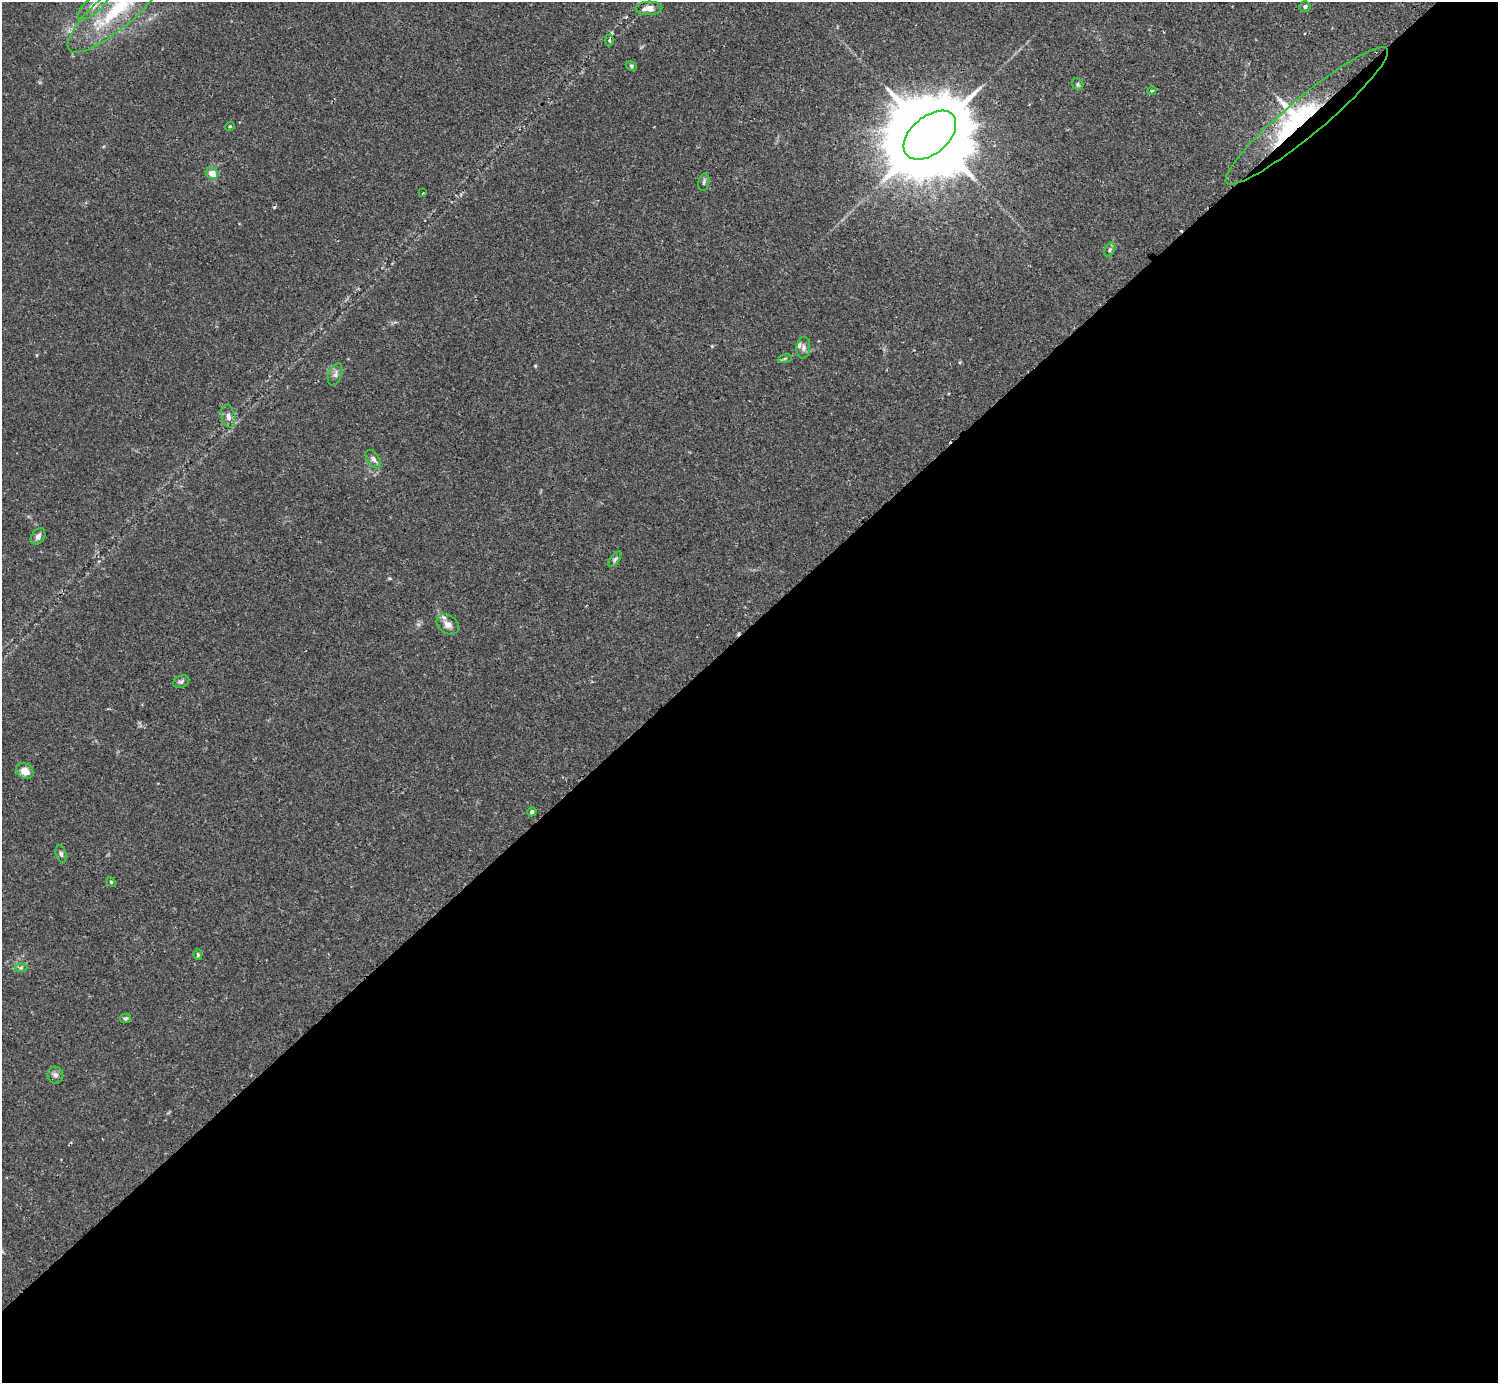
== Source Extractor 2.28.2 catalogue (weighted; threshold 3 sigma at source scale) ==
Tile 15 of 4 x 4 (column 3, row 4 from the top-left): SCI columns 3037-4532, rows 202-1582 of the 6071 x 6068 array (HDU 1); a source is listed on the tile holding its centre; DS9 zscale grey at full resolution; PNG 1500 x 1385 px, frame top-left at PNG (2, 2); each listed source drawn as its Kron ellipse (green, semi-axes under 4 px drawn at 4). Shown black and unused: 55% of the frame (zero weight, under 2 of 3 exposures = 3% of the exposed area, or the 3 px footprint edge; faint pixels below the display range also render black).
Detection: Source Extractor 2.28.2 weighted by HDU 2 'WHT'; one run over the whole footprint, this tile lists its part. Background 0.0574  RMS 0.0053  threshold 0.0239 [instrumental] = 3 sigma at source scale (4.5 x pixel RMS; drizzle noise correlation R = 1.50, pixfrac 1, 0.05/0.05 arcsec/px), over >= 5 px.
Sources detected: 37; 1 inside a brighter object's white glare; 3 cosmic-ray / hot-pixel residue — neither listed nor drawn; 1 inside a brighter listed object's ellipse — not listed separately; the other 32 listed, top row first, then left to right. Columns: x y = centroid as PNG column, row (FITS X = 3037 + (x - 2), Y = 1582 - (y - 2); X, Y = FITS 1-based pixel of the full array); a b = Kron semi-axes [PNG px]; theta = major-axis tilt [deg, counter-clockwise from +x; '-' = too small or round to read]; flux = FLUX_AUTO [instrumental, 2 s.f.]
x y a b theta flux
94 5 20 8 41 5.3
1305 6 5 5 - 1
649 8 13 7 3 4.2
116 10 62 18 40 38
609 40 6 4 -90 0.9
631 66 6 4 -25 0.74
1078 84 6 5 - 1
1152 91 4 3 - 0.94
1307 116 105 18 40 53
230 126 5 3 - 0.43
930 135 30 18 40 10000
212 173 6 5 - 6.1
704 182 9 5 80 1.2
423 193 2 2 - 0.29
1110 250 7 4 70 0.97
803 348 11 6 85 2.1
785 359 7 3 9 0.75
335 374 11 6 68 1.9
228 416 11 7 -78 2.4
373 459 10 6 -56 1.8
38 536 9 6 57 1.7
615 559 9 4 54 1.1
448 624 12 9 -36 3.5
181 682 8 6 24 1.2
25 771 9 7 -32 4.9
532 812 5 4 - 1.1
61 854 9 5 -74 1.2
111 882 5 4 - 0.57
198 955 5 4 - 0.76
21 968 6 4 1 0.79
125 1018 6 4 12 1
55 1075 8 8 - 1.8
Overlapping masked pixels (flux is a lower limit): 1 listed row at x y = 1307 116
Isophote crosses this tile's border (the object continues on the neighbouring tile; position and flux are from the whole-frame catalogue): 2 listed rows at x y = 94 5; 116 10